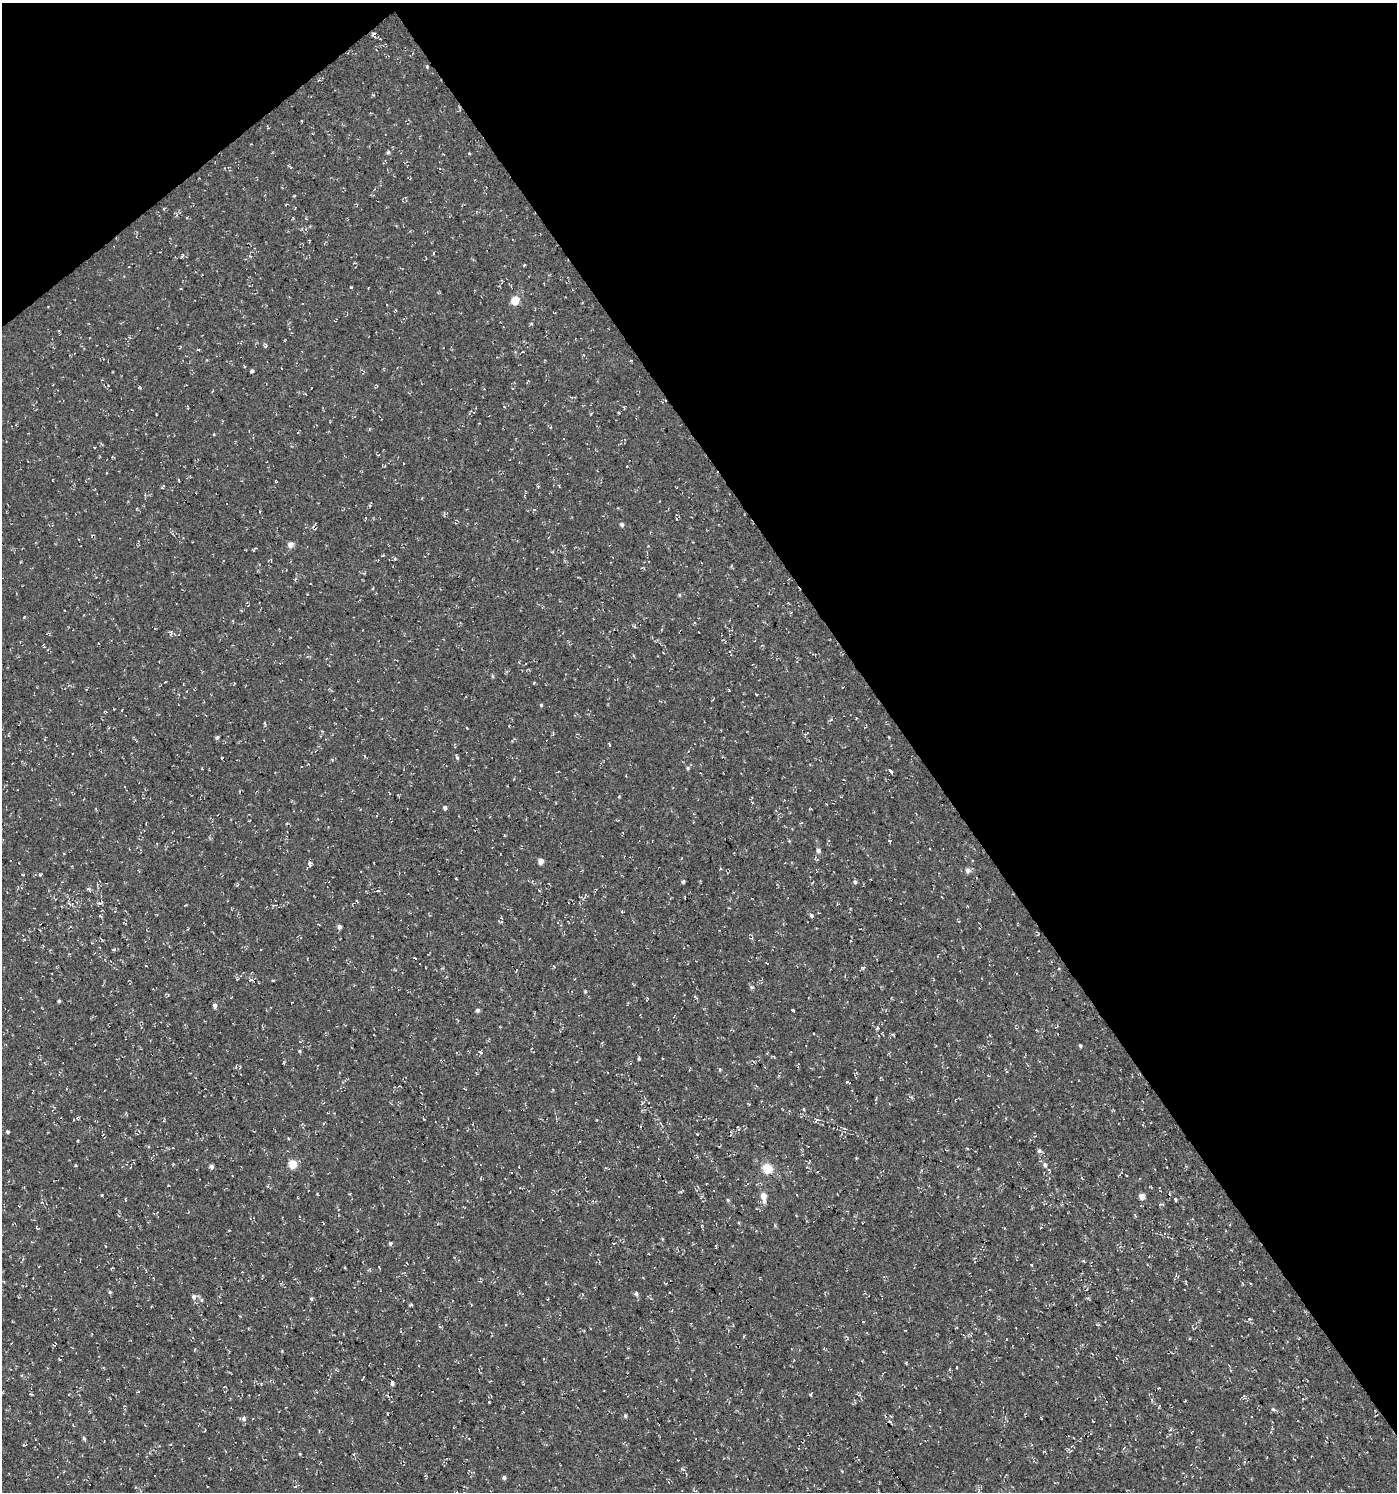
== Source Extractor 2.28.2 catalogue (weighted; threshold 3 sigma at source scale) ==
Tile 3 of 4 x 4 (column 3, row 1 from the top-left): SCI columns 2981-4375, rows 4470-5959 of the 5896 x 5960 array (HDU 1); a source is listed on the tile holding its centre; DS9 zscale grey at full resolution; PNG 1399 x 1494 px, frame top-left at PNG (2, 3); no overlay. Shown black and unused: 38% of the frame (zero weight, under 3 of 4 exposures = <1% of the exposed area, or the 3 px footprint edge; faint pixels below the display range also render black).
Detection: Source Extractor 2.28.2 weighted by HDU 2 'WHT'; one run over the whole footprint, this tile lists its part. Background 4.60e-05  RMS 0.005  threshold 0.0224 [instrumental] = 3 sigma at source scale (4.5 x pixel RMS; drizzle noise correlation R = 1.50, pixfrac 1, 0.0396/0.0396 arcsec/px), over >= 5 px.
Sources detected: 183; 17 cosmic-ray / hot-pixel residue — not listed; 1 inside a brighter listed object's ellipse — not listed separately; the other 165 listed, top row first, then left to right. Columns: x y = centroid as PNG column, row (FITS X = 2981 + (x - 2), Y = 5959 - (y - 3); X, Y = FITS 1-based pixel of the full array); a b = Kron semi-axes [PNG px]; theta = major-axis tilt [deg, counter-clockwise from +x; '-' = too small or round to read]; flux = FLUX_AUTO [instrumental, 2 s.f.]
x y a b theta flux
373 34 8 5 -70 1
427 67 5 4 - 0.51
373 95 4 4 - 0.51
388 152 5 5 - 0.74
434 253 4 3 - 0.46
182 256 5 3 - 0.57
351 287 3 2 - 0.68
515 300 5 5 - 17
555 313 3 2 - 0.33
59 331 5 3 - 0.5
265 346 5 4 - 0.83
252 371 4 3 - 1
139 387 5 3 - 0.47
212 391 4 3 - 0.42
662 402 4 2 - 0.45
504 406 4 3 - 0.45
156 414 3 2 - 0.3
214 434 3 3 - 0.41
627 466 3 2 - 0.33
178 480 4 3 - 0.36
276 481 4 2 - 0.36
538 486 5 3 - 0.56
145 495 4 3 - 0.52
534 510 5 3 - 0.51
365 519 4 2 - 0.45
622 524 5 4 - 1.2
291 545 5 5 - 3.7
395 559 6 4 -19 0.59
643 568 8 2 -11 0.59
373 588 3 3 - 0.69
679 595 5 4 - 0.56
24 617 4 3 - 0.36
694 623 4 3 - 0.47
171 632 6 3 -69 0.76
492 676 5 3 - 0.62
534 683 3 3 - 0.55
729 690 3 2 - 0.44
756 694 3 2 - 0.38
541 705 4 4 - 0.58
106 712 5 3 - 0.38
467 728 2 2 - 0.5
217 737 5 4 - 0.99
609 744 4 3 - 0.47
457 757 6 3 -66 0.82
332 760 5 3 - 0.41
688 768 6 4 -18 0.79
890 771 4 3 - 6.3
619 797 5 3 - 0.39
752 797 4 3 - 0.42
445 808 4 4 - 1.2
249 821 3 2 - 0.38
889 840 4 3 - 0.6
818 851 6 5 - 1.4
816 859 8 4 -67 0.7
541 861 5 4 - 4.1
310 864 9 5 -84 1.1
968 870 5 5 - 2.4
456 878 3 2 - 0.33
683 881 5 4 - 0.81
855 882 5 4 - 0.99
88 889 5 5 - 0.87
377 891 5 3 - 0.5
811 915 5 4 - 0.99
500 921 7 3 -6 0.51
339 927 4 4 - 1.8
300 938 4 3 - 0.37
114 949 5 4 - 0.77
862 968 6 4 -28 0.71
237 979 4 4 - 0.48
574 979 3 2 - 0.33
250 980 6 4 17 0.9
273 980 4 3 - 0.39
752 987 7 5 -30 1.1
585 991 4 4 - 0.6
168 996 4 3 - 0.45
695 997 7 3 -35 0.56
647 999 4 3 - 0.42
59 1001 3 3 - 0.74
628 1003 4 3 - 0.42
215 1005 6 4 -88 1.6
477 1010 4 4 - 1.5
793 1010 3 3 - 2.4
500 1027 4 2 - 0.36
1080 1045 5 3 - 0.67
299 1051 4 4 - 0.58
480 1052 6 3 -43 0.68
639 1059 4 3 - 0.58
689 1070 5 2 - 0.42
848 1082 4 2 - 0.55
465 1089 4 2 - 0.35
910 1097 7 4 -25 0.87
642 1103 6 3 48 0.68
804 1109 4 3 - 0.54
78 1118 6 3 54 0.57
817 1120 8 5 38 0.98
324 1123 4 2 - 0.37
8 1132 4 3 - 0.76
697 1134 2 2 - 0.51
148 1147 4 3 - 0.62
1039 1151 6 6 - 1.1
856 1158 3 3 - 0.45
173 1164 3 3 - 0.4
293 1164 5 5 - 16
1045 1165 6 5 - 1.3
211 1166 4 4 - 2
1185 1166 5 3 - 0.51
767 1168 5 5 - 35
817 1171 3 2 - 0.44
317 1194 4 2 - 0.67
350 1194 4 3 - 0.36
764 1196 6 5 - 4
1142 1196 5 4 - 4.2
1175 1199 4 3 - 0.78
125 1200 4 2 - 0.63
728 1200 5 4 - 0.66
593 1201 5 3 - 0.66
1161 1204 6 4 7 0.66
37 1228 6 3 -43 0.45
357 1230 5 3 - 0.38
390 1243 4 4 - 1.1
614 1243 4 2 - 0.38
105 1246 4 2 - 0.33
716 1246 6 2 -77 0.38
1031 1264 3 3 - 0.57
379 1267 3 2 - 0.39
345 1268 3 2 - 0.49
665 1283 5 2 - 0.43
110 1292 5 4 - 0.87
636 1294 5 5 - 1.1
194 1296 6 6 - 1.9
311 1299 5 4 - 0.72
548 1299 3 2 - 0.32
1089 1299 6 2 -46 0.5
202 1300 6 4 -90 0.71
411 1305 5 3 - 0.58
1249 1319 4 3 - 0.69
1098 1325 5 3 - 0.53
584 1330 3 3 - 0.4
744 1336 5 3 - 0.45
1006 1339 3 2 - 0.36
906 1363 5 3 - 0.47
957 1367 3 2 - 0.41
949 1370 4 3 - 0.51
1230 1370 3 3 - 0.5
392 1383 4 4 - 1.1
261 1384 4 3 - 0.45
224 1387 3 2 - 0.3
31 1394 7 2 -44 0.46
810 1395 5 3 - 0.59
859 1395 4 4 - 0.67
489 1402 3 2 - 0.35
1273 1409 7 5 -29 0.89
625 1416 5 4 - 0.89
244 1418 6 6 - 1.4
1041 1418 5 3 - 0.35
1093 1421 3 2 - 0.34
1170 1430 5 4 - 0.53
84 1438 6 4 -48 0.72
23 1445 5 3 - 0.5
1124 1448 5 3 - 0.48
683 1469 7 4 -27 0.84
842 1471 4 3 - 0.38
504 1478 4 4 - 1.1
979 1490 7 4 81 0.91
694 1491 5 3 - 0.53
Overlapping masked pixels (flux is a lower limit): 1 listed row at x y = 427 67
Unlisted compact peaks at least as high as the median listed source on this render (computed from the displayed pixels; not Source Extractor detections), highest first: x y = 102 1195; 222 758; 40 875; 720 1069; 469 153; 75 1165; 877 1028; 775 1225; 294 196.